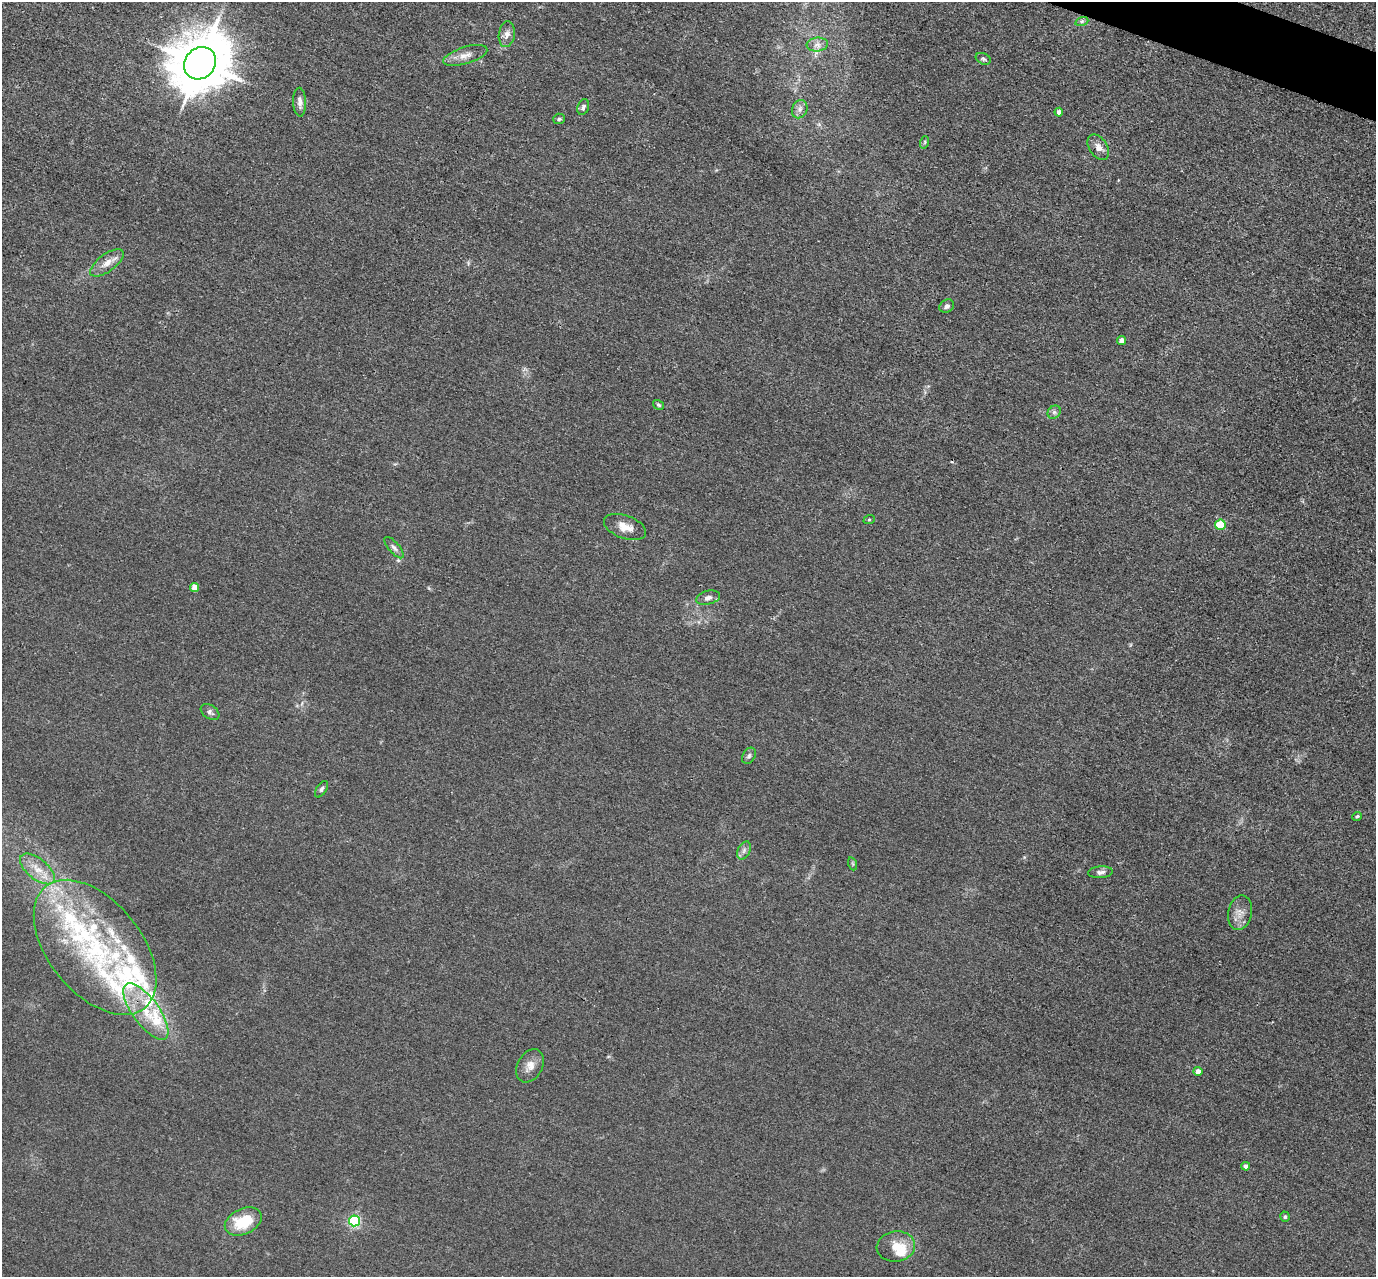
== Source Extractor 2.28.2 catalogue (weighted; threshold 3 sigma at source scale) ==
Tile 10 of 4 x 4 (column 2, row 3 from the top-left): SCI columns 1381-2754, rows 1553-2827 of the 5509 x 5524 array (HDU 1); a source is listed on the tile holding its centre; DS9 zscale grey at full resolution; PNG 1378 x 1279 px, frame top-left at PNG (2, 2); each listed source drawn as its Kron ellipse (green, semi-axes under 4 px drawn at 4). Shown black and unused: <1% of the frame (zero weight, under 3 of 4 exposures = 1% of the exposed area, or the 3 px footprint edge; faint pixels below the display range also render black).
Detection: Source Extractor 2.28.2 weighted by HDU 2 'WHT'; one run over the whole footprint, this tile lists its part. Background 0.028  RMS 0.0044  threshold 0.02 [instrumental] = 3 sigma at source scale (4.5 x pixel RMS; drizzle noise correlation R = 1.50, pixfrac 1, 0.05/0.05 arcsec/px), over >= 5 px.
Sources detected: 59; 1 cosmic-ray / hot-pixel residue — neither listed nor drawn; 16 inside a brighter listed object's ellipse — not listed separately; the other 42 listed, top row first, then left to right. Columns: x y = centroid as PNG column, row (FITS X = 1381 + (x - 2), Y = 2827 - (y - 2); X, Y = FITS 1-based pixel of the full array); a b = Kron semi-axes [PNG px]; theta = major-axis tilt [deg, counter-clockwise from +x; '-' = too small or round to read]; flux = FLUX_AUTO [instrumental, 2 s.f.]
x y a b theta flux
1082 21 6 4 19 0.83
507 34 13 8 82 2.5
817 45 10 7 6 2.3
465 55 23 8 17 4
983 59 8 5 -24 0.95
200 63 17 15 48 2600
300 102 14 6 -88 2.2
583 107 8 5 70 1.2
800 109 9 7 65 1.9
1059 112 4 4 - 2
559 119 6 5 - 0.95
925 142 6 4 72 0.63
1098 147 14 9 -58 3.2
107 263 20 9 35 4.5
947 306 8 6 32 1.5
1122 340 4 4 - 2.6
659 405 6 4 -32 0.71
1054 412 7 6 - 1.2
869 520 6 4 19 0.47
1220 525 5 5 - 17
625 527 22 11 -20 5.5
394 548 13 5 -49 1.6
195 588 4 4 - 5.4
708 598 12 7 14 2
210 712 10 6 -35 1.5
749 756 9 6 57 1.2
321 789 9 5 57 1.1
1357 817 5 3 - 0.85
744 850 9 6 64 1.5
853 864 7 4 -71 0.64
37 869 21 10 -39 7.1
1100 872 12 6 4 1.7
1240 913 17 11 79 4.3
95 947 78 46 -51 94
146 1011 33 13 -54 16
530 1066 18 12 60 4.2
1198 1071 4 4 - 2.7
1246 1166 4 4 - 1.6
1285 1217 5 4 - 0.76
354 1221 5 5 - 61
243 1222 19 12 25 16
896 1246 19 15 7 7.5